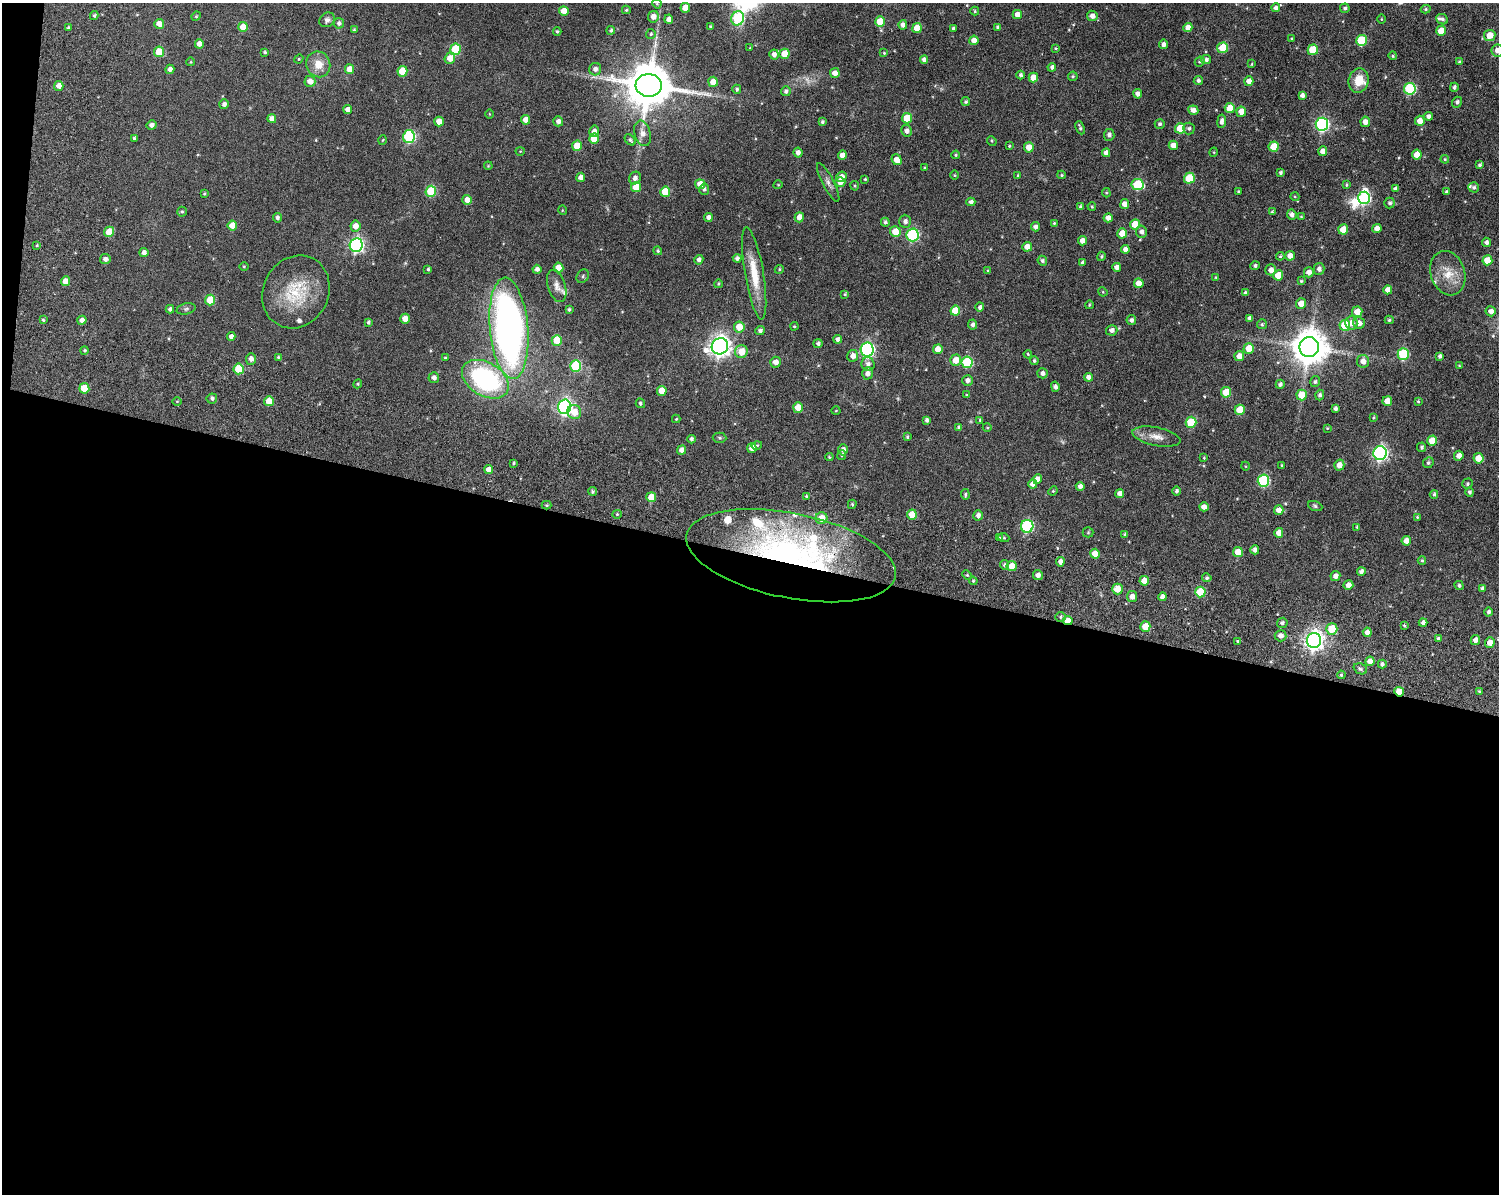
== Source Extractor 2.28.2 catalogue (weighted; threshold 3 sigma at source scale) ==
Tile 10 of 3 x 4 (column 1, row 4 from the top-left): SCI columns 415-1911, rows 193-1384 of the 5112 x 5073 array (HDU 1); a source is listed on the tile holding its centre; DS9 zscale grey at full resolution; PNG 1501 x 1196 px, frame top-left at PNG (2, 3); each listed source drawn as its Kron ellipse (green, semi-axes under 4 px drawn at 4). Shown black and unused: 54% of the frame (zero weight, under 8 of 15 exposures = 11% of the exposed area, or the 3 px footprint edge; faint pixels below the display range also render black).
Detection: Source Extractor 2.28.2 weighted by HDU 2 'WHT'; one run over the whole footprint, this tile lists its part. Background 0.165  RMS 0.0053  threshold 0.0218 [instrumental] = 3 sigma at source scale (4.09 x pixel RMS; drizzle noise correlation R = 1.36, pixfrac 0.8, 0.05/0.05 arcsec/px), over >= 5 px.
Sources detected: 437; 2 too faint to see at this stretch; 2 inside a brighter object's white glare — neither listed nor drawn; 10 inside a brighter listed object's ellipse — not listed separately; the other 423 listed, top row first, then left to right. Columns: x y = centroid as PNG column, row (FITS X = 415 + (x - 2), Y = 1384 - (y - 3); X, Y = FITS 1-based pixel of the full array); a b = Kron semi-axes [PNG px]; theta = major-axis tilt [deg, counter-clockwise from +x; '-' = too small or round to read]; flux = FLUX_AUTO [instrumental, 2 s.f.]
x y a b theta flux
657 4 5 3 - 0.45
685 8 5 5 - 6.9
1276 8 4 4 - 1.6
1345 8 5 4 - 0.98
1426 9 5 4 - 0.73
626 10 4 4 - 0.6
564 11 5 4 - 5.2
975 11 4 4 - 0.61
1017 15 4 4 - 3.4
94 16 4 3 - 0.85
196 16 5 4 - 0.52
1092 16 5 5 - 2.4
653 17 6 5 - 3.5
738 18 7 6 - 36
669 19 4 4 - 2.3
1381 19 4 3 - 0.38
1442 19 6 5 - 1.1
327 20 8 7 - 1.6
880 22 5 5 - 8.8
339 23 5 5 - 1.2
159 24 5 5 - 4
903 25 4 4 - 2.4
711 26 3 3 - 0.68
243 27 5 5 - 7.1
998 27 4 4 - 1.1
1188 27 5 4 - 3.8
68 28 3 3 - 0.86
917 28 5 4 - 6.7
953 28 3 3 - 0.88
354 30 4 4 - 0.63
611 30 4 4 - 0.86
557 31 4 3 - 0.54
1441 31 5 4 - 8.1
651 34 5 5 - 0.82
1490 35 5 5 - 5.9
1292 39 3 2 - 0.55
974 40 5 4 - 3.4
1361 40 5 5 - 23
199 44 5 4 - 2.8
1164 44 4 4 - 1.7
750 48 4 3 - 0.38
1056 48 4 3 - 0.46
1223 48 6 5 - 12
455 49 6 5 - 18
1313 50 5 5 - 15
1497 50 6 6 - 3
159 52 5 5 - 11
265 52 4 4 - 0.75
884 53 4 4 - 0.43
774 54 5 4 - 2
785 54 5 5 - 9.2
1393 56 4 4 - 0.64
450 58 5 5 - 4.7
299 59 4 4 - 0.52
924 60 4 4 - 1.8
1206 60 5 4 - 1.5
1200 61 5 4 - 0.83
191 62 4 3 - 0.33
1459 62 4 3 - 0.6
318 64 13 12 - 6.3
1252 64 4 3 - 0.36
1052 67 4 4 - 1.4
170 69 5 4 - 1.8
349 69 5 5 - 5.2
595 69 6 6 - 2
402 71 5 5 - 12
835 73 5 5 - 3.5
1021 75 4 4 - 1
1073 76 5 4 - 0.78
1033 77 5 4 - 5.4
1198 80 5 4 - 1.1
1359 80 12 10 74 7.6
310 81 5 5 - 3.7
1249 81 5 4 - 3.2
713 82 5 4 - 4.7
649 85 13 11 -4 2100
59 86 5 4 - 2.8
1454 87 4 4 - 1
737 89 4 4 - 0.98
1410 89 6 6 - 38
786 91 5 4 - 1.1
1138 94 5 4 - 2.2
1302 95 4 4 - 1.7
966 101 4 4 - 0.75
1457 102 5 5 - 1.2
224 104 5 5 - 1.5
1230 108 5 5 - 7.6
348 110 4 4 - 2.7
1193 110 5 4 - 2.7
1241 112 5 5 - 4.3
489 114 4 3 - 0.38
1428 116 4 4 - 1.5
907 118 5 5 - 12
272 119 4 4 - 2.4
525 120 5 4 - 3.8
439 121 5 4 - 3.9
558 121 5 5 - 1.8
1222 121 7 4 82 1.8
1420 121 5 5 - 3.4
822 122 4 4 - 0.85
1365 122 5 4 - 3
1160 124 5 5 - 0.93
1322 124 6 6 - 85
152 125 5 4 - 1.7
1080 128 7 3 -65 0.93
1180 128 5 5 - 12
1189 128 6 5 - 1
594 131 6 5 - 2.4
907 131 6 5 - 2
643 133 13 8 -75 3.1
1109 135 6 5 - 1.7
409 137 6 6 - 46
134 138 4 4 - 0.65
594 139 5 5 - 7.7
383 140 5 3 - 0.42
630 140 6 4 -46 0.97
992 141 5 4 - 0.5
1173 145 4 4 - 2.8
577 146 5 5 - 8.8
1009 146 4 3 - 0.45
1029 147 5 5 - 5
1274 147 5 5 - 10
520 151 4 3 - 0.32
1323 151 5 4 - 3.3
1214 152 5 3 - 0.42
798 153 5 4 - 2.1
1106 153 4 4 - 2.6
1417 154 5 5 - 5.6
842 155 5 4 - 3.8
956 155 4 3 - 0.5
1445 159 4 4 - 0.5
897 160 5 5 - 4.3
1480 165 4 3 - 0.96
488 166 4 3 - 0.38
925 168 4 3 - 0.45
1280 172 3 3 - 0.84
955 175 5 3 - 0.42
1018 175 4 3 - 0.36
1062 175 4 4 - 0.55
581 177 4 4 - 3
841 177 5 5 - 3.1
635 178 6 5 - 1.9
1189 178 5 5 - 17
865 179 3 3 - 0.54
828 182 21 5 -63 2.3
840 182 5 5 - 4
700 184 5 5 - 5.8
778 185 5 3 - 0.34
1138 185 6 5 - 25
1346 185 3 3 - 0.61
855 186 4 4 - 0.53
636 187 5 5 - 9.6
1474 187 5 5 - 1.1
704 189 6 5 - 1.1
1396 189 4 4 - 1.6
431 191 5 5 - 20
1238 191 3 2 - 0.42
665 192 5 5 - 11
1446 192 3 3 - 0.92
1106 193 5 4 - 0.54
204 194 4 3 - 0.45
1295 197 4 3 - 0.41
1364 198 6 6 - 43
467 200 5 4 - 3.5
971 202 4 4 - 1.4
1390 203 5 5 - 1
1125 204 5 4 - 3.8
1080 207 4 4 - 0.83
1092 207 4 4 - 0.49
562 210 5 3 - 0.34
182 212 5 4 - 0.6
1272 212 4 3 - 0.51
1292 215 5 4 - 1.9
1301 216 4 4 - 0.41
708 217 4 4 - 1.8
799 217 5 4 - 3.8
277 218 5 4 - 1.2
1108 218 4 4 - 2.9
905 221 6 6 - 1.8
885 222 4 4 - 0.9
1054 223 3 3 - 0.47
1135 224 5 5 - 9.7
232 225 5 4 - 5.5
355 226 5 5 - 3.6
1035 227 4 4 - 1.7
1343 229 5 5 - 7
1377 229 4 4 - 3.3
895 231 5 5 - 6.8
109 232 5 5 - 11
1141 232 6 5 - 1.8
1122 233 5 4 - 7.1
912 235 6 6 - 53
1082 241 4 4 - 3.3
1486 242 4 4 - 1.4
37 245 4 3 - 0.44
356 245 7 6 - 100
1027 247 5 5 - 3.8
1125 249 4 4 - 2.4
658 251 4 4 - 0.68
144 252 4 4 - 1.8
1101 256 5 4 - 0.7
1280 256 4 3 - 0.56
1290 256 5 4 - 3.4
737 258 4 4 - 1.5
105 259 5 5 - 1.9
699 260 5 4 - 1.5
1487 260 5 5 - 7.9
1042 261 5 4 - 0.9
1082 262 3 3 - 0.88
244 266 5 3 - 0.4
1255 266 5 4 - 1
1117 267 4 4 - 2.3
559 268 5 5 - 5.5
428 269 3 3 - 0.63
537 269 4 4 - 1.4
779 269 5 4 - 0.62
1319 269 6 5 - 2
988 270 4 2 - 0.35
1271 270 5 5 - 2.7
1309 272 5 5 - 3
754 273 47 9 -80 12
1448 273 23 17 -72 9.2
1278 275 5 5 - 9.5
583 276 7 5 57 1
1216 277 4 3 - 0.48
65 281 5 4 - 4.5
1301 281 4 4 - 0.53
1139 283 5 5 - 6.2
718 284 4 3 - 0.53
557 286 16 8 -73 3
1388 290 4 4 - 2.9
296 292 38 32 62 22
1103 292 5 4 - 0.43
1245 293 4 4 - 1.1
845 294 4 4 - 0.48
210 300 5 5 - 15
1301 303 5 5 - 4.3
1089 305 4 3 - 0.5
980 307 4 4 - 1.2
170 309 4 4 - 1.2
186 309 9 5 14 1.1
569 309 4 3 - 0.78
955 311 5 5 - 8.4
1491 311 5 5 - 2.5
1357 312 5 5 - 5.6
1250 318 4 4 - 1.9
405 319 5 4 - 5
43 320 4 3 - 0.6
82 320 4 4 - 2.4
1131 320 5 5 - 1.4
1389 320 4 4 - 0.72
368 322 3 3 - 0.91
1351 323 7 6 - 3.3
1359 323 6 5 - 3.1
973 324 5 4 - 1.3
1262 324 5 5 - 0.59
1345 325 5 5 - 16
794 326 4 3 - 0.43
739 327 5 5 - 6.8
509 328 51 19 -85 230
760 330 5 4 - 1.4
1112 330 6 5 - 2
231 337 4 4 - 2.1
838 339 4 4 - 1.6
557 340 5 5 - 11
818 343 4 4 - 1.1
720 346 8 8 - 310
1309 347 10 9 - 1000
1249 348 5 5 - 7.9
938 349 5 4 - 4.1
85 350 4 4 - 0.68
867 350 7 6 - 88
741 352 6 6 - 7
1028 354 4 3 - 0.42
1403 354 6 5 - 31
853 356 6 5 - 2.8
1239 356 5 5 - 4.2
1440 356 4 4 - 1.3
278 357 4 4 - 0.49
445 358 3 3 - 0.44
251 359 6 5 - 1.9
956 360 5 5 - 5.5
1034 361 4 4 - 0.85
1363 361 6 6 - 3.6
775 362 5 5 - 2.7
967 362 6 5 - 27
868 364 7 6 - 2
576 366 6 5 - 29
1459 366 4 4 - 0.4
239 369 5 5 - 16
867 373 6 5 - 2.1
1043 373 5 5 - 1.5
1088 377 4 4 - 1.8
434 378 5 5 - 1.8
485 379 25 16 -31 69
967 380 5 5 - 1.9
1315 382 5 5 - 0.87
358 384 4 4 - 0.53
1280 384 5 4 - 1.2
1055 387 5 4 - 1.4
84 388 5 5 - 8.6
662 391 5 5 - 7.4
1226 392 5 5 - 10
967 395 3 3 - 0.48
1302 395 5 5 - 8.6
1320 395 5 4 - 1.2
212 398 5 5 - 1.1
177 401 5 3 - 0.41
269 401 5 5 - 5.8
1387 401 5 4 - 4.8
1418 401 4 3 - 0.43
640 403 5 4 - 0.79
565 407 7 6 - 120
798 408 5 5 - 7.5
1335 408 4 3 - 1.2
1240 410 5 5 - 11
836 411 4 3 - 0.35
574 412 7 7 - 6.2
1373 417 3 3 - 0.55
676 419 4 4 - 0.49
927 420 4 3 - 1.2
980 420 3 3 - 0.51
1191 422 5 5 - 17
959 427 4 4 - 1.1
987 427 4 3 - 0.37
1327 428 3 3 - 0.38
907 437 4 3 - 0.7
1156 437 24 9 -11 4.7
720 438 7 5 -2 0.77
691 439 4 4 - 1.1
1432 441 5 5 - 8.1
757 445 5 4 - 0.57
1422 447 5 4 - 0.94
752 448 5 4 - 4.5
682 450 5 4 - 2.8
843 450 5 4 - 2
1380 453 7 6 - 110
842 455 5 4 - 0.57
1459 456 5 4 - 2.7
829 457 4 4 - 0.61
1204 458 4 3 - 0.35
1478 458 5 5 - 6.7
514 463 3 3 - 0.54
1428 463 5 5 - 0.91
1339 465 5 5 - 4.1
1245 466 4 3 - 0.34
1282 466 4 3 - 0.62
489 469 4 4 - 3.7
1038 479 5 4 - 3.3
1263 481 6 6 - 41
1033 484 4 4 - 3
1467 484 5 5 - 0.85
1080 486 4 4 - 1.8
592 491 4 4 - 0.83
1053 491 5 4 - 0.47
1177 491 4 4 - 1
1470 492 4 4 - 1
1120 493 4 4 - 2.3
965 494 5 4 - 0.73
1434 494 4 4 - 0.87
806 496 4 4 - 0.52
651 497 5 5 - 7
852 504 5 4 - 0.65
547 505 5 4 - 0.56
1315 506 7 4 -21 0.83
1204 507 4 4 - 2.9
1279 510 5 5 - 3.4
617 514 4 4 - 0.53
912 514 5 5 - 6.5
978 515 5 4 - 2
1417 517 3 3 - 0.4
821 518 6 6 - 6.8
1027 526 6 6 - 48
1357 527 3 3 - 0.55
1088 532 5 5 - 0.56
1279 533 5 4 - 3.7
1125 535 4 4 - 0.76
999 538 4 4 - 0.53
1004 538 5 3 - 0.53
1406 541 5 4 - 3.8
1255 550 4 4 - 1.9
1238 552 5 5 - 7.3
1095 554 5 4 - 6.5
791 556 106 42 -11 180
1422 560 4 4 - 0.56
1060 562 4 4 - 2.6
1004 565 4 4 - 0.92
1012 566 5 5 - 6.4
1361 571 4 4 - 1.5
967 575 5 3 - 0.46
1038 575 5 5 - 2.2
1335 576 5 5 - 2.4
1207 578 5 4 - 0.82
973 581 4 4 - 0.56
1144 581 5 4 - 4.3
1348 585 5 5 - 2.7
1459 585 5 4 - 0.78
1482 588 4 3 - 1.1
1117 589 5 5 - 5.9
1200 592 5 5 - 18
1132 597 5 5 - 2.9
1162 597 4 4 - 2
1489 612 4 4 - 1.3
1061 617 5 5 - 0.73
1068 620 5 4 - 5.4
1282 623 5 5 - 1.2
1423 623 4 3 - 1.6
1404 625 3 3 - 0.59
1145 626 5 5 - 8.1
1332 629 6 5 - 11
1367 632 5 4 - 2.3
1281 636 6 5 - 2.2
1438 638 4 3 - 0.89
1475 640 5 4 - 2.9
1238 641 4 3 - 0.63
1314 641 7 7 - 230
1490 643 5 5 - 3.9
1370 661 5 4 - 3.5
1382 664 4 4 - 1.1
1360 669 7 5 -22 0.97
1341 675 4 3 - 0.59
1479 691 3 3 - 0.49
1399 692 5 4 - 6.3
Overlapping masked pixels (flux is a lower limit): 3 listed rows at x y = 791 556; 1068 620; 1399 692
Isophote crosses this tile's border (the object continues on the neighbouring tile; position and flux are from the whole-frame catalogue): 1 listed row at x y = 1497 50